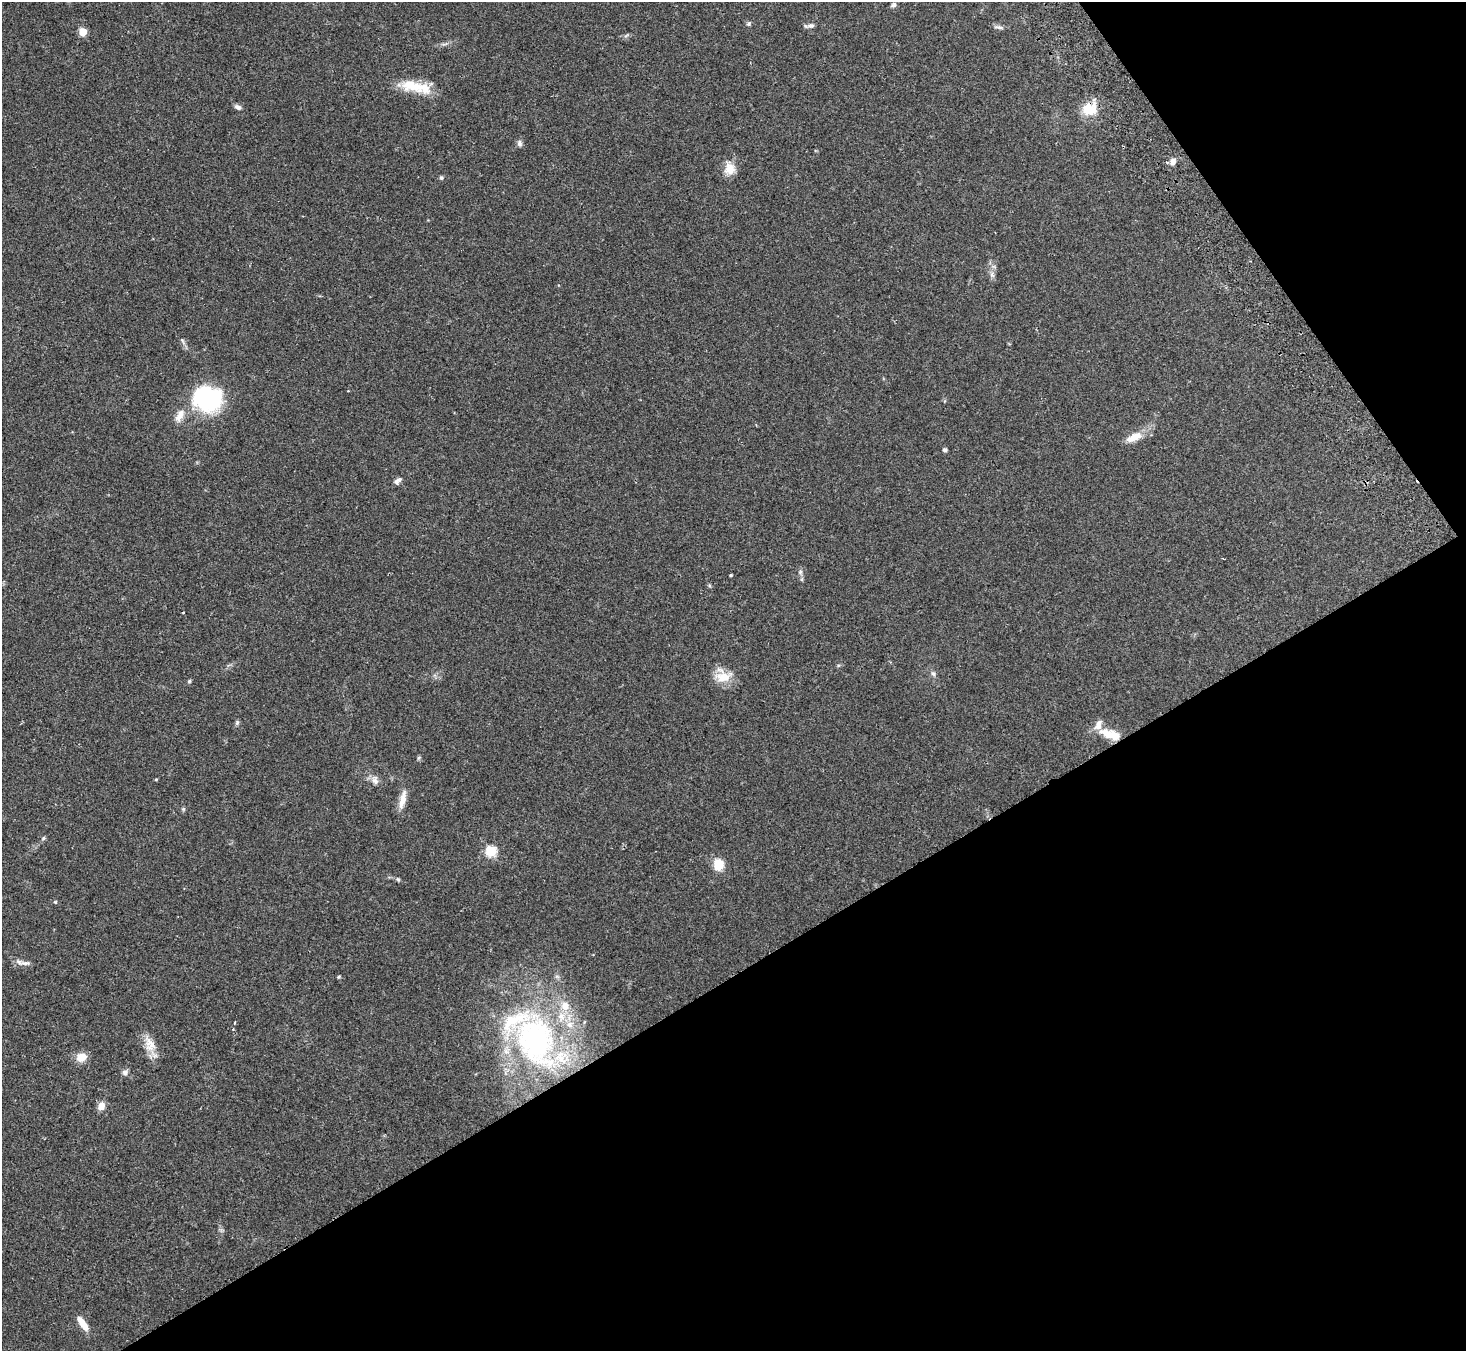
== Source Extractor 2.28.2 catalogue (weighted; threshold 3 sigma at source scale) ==
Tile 12 of 4 x 4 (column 4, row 3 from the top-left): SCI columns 4444-5907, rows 1546-2894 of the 5960 x 5922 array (HDU 1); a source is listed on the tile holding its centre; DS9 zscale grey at full resolution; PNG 1468 x 1353 px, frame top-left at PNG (2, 2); no overlay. Shown black and unused: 33% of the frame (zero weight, under 2 of 3 exposures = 3% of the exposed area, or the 3 px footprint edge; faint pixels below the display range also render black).
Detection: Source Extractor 2.28.2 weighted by HDU 2 'WHT'; one run over the whole footprint, this tile lists its part. Background 0.0842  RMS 0.0075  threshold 0.0337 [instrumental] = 3 sigma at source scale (4.5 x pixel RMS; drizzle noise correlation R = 1.50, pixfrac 1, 0.05/0.05 arcsec/px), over >= 5 px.
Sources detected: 52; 7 inside a brighter listed object's ellipse — not listed separately; the other 45 listed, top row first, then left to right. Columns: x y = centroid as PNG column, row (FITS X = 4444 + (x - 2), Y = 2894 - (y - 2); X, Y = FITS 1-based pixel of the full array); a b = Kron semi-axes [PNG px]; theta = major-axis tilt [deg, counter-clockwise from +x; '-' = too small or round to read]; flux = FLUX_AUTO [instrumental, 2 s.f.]
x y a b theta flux
893 5 8 6 37 1.9
748 23 6 6 - 1.3
811 26 11 6 11 2.4
999 27 14 5 -11 2.2
83 32 5 5 - 22
413 86 35 15 -13 20
238 107 9 6 -25 2.4
1089 109 20 16 12 15
520 143 8 6 -77 2.1
1173 161 9 7 69 3.9
730 169 16 14 73 8.9
441 178 5 5 - 1.3
992 275 9 5 -66 2.2
182 341 10 4 -68 1.9
207 398 33 28 -8 68
180 415 19 9 61 7.1
1134 437 22 10 25 10
945 450 4 4 - 2
396 482 8 7 - 2.1
800 572 6 6 - 1.6
731 575 3 3 - 0.86
184 612 3 2 - 0.5
933 674 8 5 -49 1.8
723 677 24 14 7 13
189 681 5 4 - 1
237 723 7 5 70 1.3
1106 733 21 11 -31 13
156 779 4 3 - 0.66
375 780 13 8 -75 4
403 799 27 7 78 7.6
183 809 6 4 72 0.96
43 838 6 4 70 0.96
491 851 5 5 - 56
718 865 7 5 73 46
398 879 6 4 -67 1
55 902 4 4 - 0.78
25 963 17 6 1 3.8
339 977 4 3 - 0.91
233 1029 4 3 - 0.56
535 1040 68 48 -73 170
149 1044 24 13 -71 11
81 1057 11 9 9 9.2
125 1072 8 7 - 2.6
101 1106 9 7 65 5.7
83 1324 18 7 -55 8.7
Overlapping masked pixels (flux is a lower limit): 1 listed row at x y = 1089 109